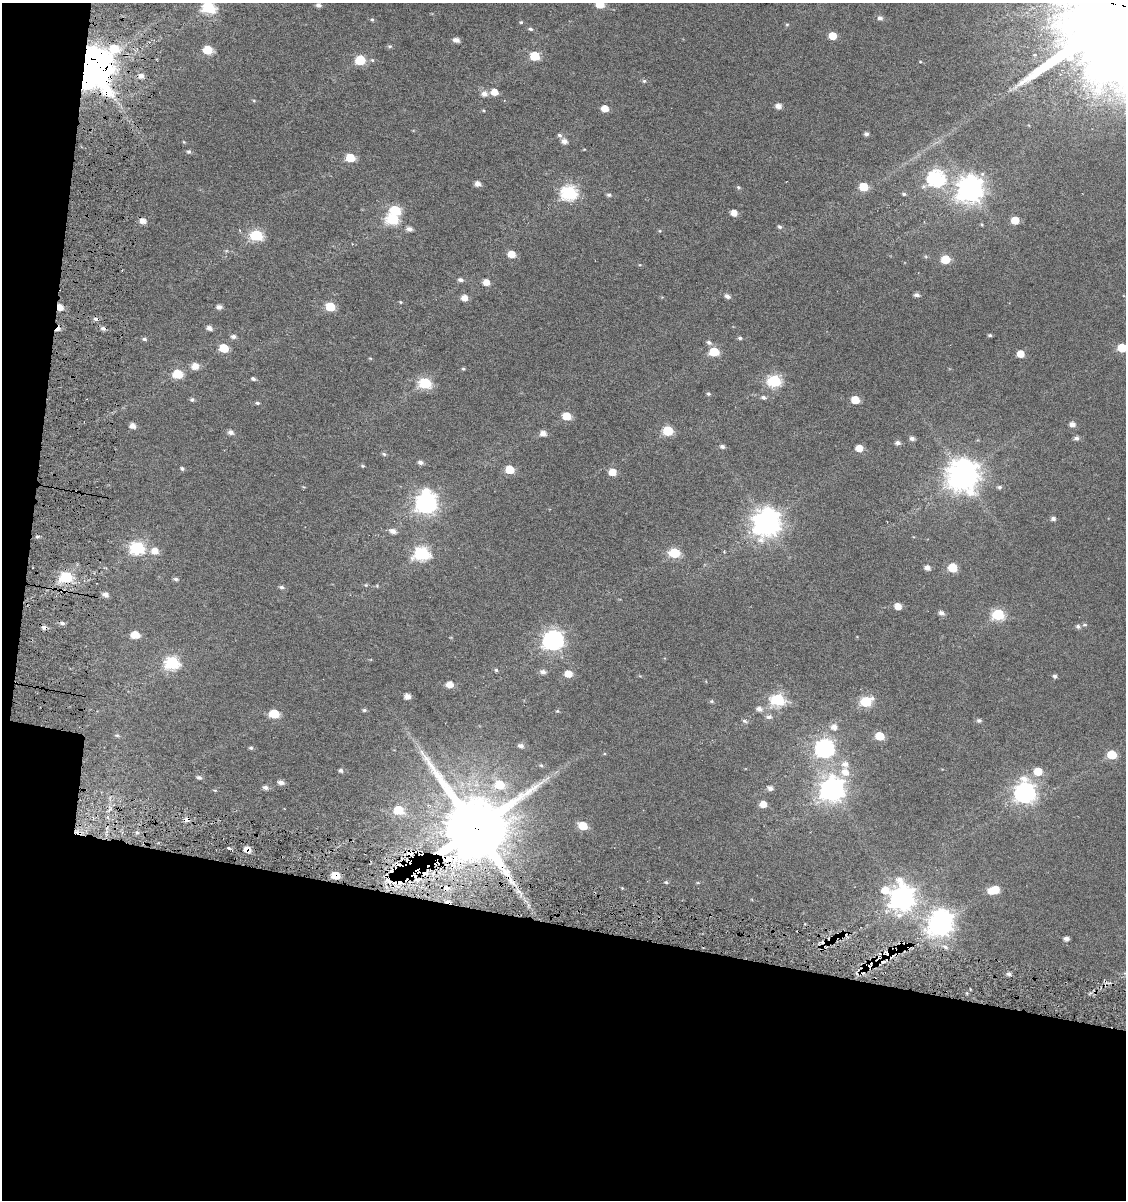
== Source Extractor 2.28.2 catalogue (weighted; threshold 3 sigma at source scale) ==
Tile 3 of 2 x 2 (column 1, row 2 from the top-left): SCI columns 245-1368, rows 111-1308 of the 2705 x 2632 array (HDU 1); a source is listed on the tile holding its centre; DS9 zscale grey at full resolution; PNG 1128 x 1202 px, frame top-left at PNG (2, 3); no overlay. Shown black and unused: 26% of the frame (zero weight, under 6 of 11 exposures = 16% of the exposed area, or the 3 px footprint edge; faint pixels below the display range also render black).
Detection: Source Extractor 2.28.2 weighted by HDU 2 'WHT'; one run over the whole footprint, this tile lists its part. Background 0.044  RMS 0.025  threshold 0.102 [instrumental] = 3 sigma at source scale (4.09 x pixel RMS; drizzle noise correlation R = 1.36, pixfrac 0.8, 0.0396/0.0396 arcsec/px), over >= 5 px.
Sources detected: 205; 2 inside a brighter object's white glare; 13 cosmic-ray / hot-pixel residue — not listed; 5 inside a brighter listed object's ellipse — not listed separately; the other 185 listed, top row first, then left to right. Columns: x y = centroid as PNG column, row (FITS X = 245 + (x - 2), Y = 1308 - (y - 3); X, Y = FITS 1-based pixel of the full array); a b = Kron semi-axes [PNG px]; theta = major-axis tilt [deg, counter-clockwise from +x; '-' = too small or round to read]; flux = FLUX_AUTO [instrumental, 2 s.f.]
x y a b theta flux
600 4 6 5 - 57
319 5 5 4 - 7.3
209 7 7 6 - 220
880 18 6 5 - 7.7
372 20 5 4 - 3.1
521 22 5 4 - 2.9
787 24 6 4 1 2.3
531 29 6 5 - 4.7
833 36 5 5 - 38
456 40 6 4 -7 13
390 46 6 5 - 3.7
208 50 6 5 - 72
535 56 6 5 - 84
360 60 6 6 - 130
372 60 5 5 - 3.7
920 62 5 3 - 2.1
93 67 13 11 -83 9200
141 76 6 5 - 13
644 81 5 5 - 3.7
494 92 6 5 - 29
484 94 7 6 - 13
778 106 5 5 - 15
605 108 6 5 - 26
866 134 5 4 - 6.4
559 135 6 5 - 5.5
564 141 7 6 - 12
184 142 5 3 - 2.2
189 152 6 5 - 4.6
350 158 6 5 - 67
936 178 7 7 - 660
478 184 5 5 - 15
738 187 6 5 - 3.7
863 187 6 5 - 64
970 189 9 9 - 2500
570 193 7 7 - 430
904 194 6 4 -1 3.9
609 195 6 5 - 4.6
395 210 7 5 -17 100
734 213 5 5 - 20
393 219 7 6 - 190
1015 220 5 5 - 38
143 221 5 5 - 19
981 224 5 3 - 2.2
780 227 6 5 - 4.7
409 229 6 5 - 10
660 231 5 3 - 2
257 235 7 6 - 170
226 251 6 4 18 2.9
511 254 6 5 - 34
946 259 6 5 - 57
460 280 6 5 - 6.8
486 282 6 5 - 22
917 295 5 4 - 8.8
727 296 6 5 - 10
464 298 5 5 - 22
400 302 4 4 - 2.3
60 307 6 5 - 21
219 307 6 5 - 9.7
330 307 6 5 - 84
209 328 5 4 - 12
990 335 4 3 - 3.8
233 337 7 5 -2 6.6
740 338 6 4 -1 4.5
144 339 7 4 -10 4.6
709 342 7 5 -25 7.3
224 348 6 5 - 74
1122 348 6 5 - 64
714 352 6 6 - 84
1020 354 5 5 - 31
370 358 5 3 - 2.1
195 366 7 6 - 22
463 369 5 4 - 3.1
178 374 6 6 - 82
253 379 5 4 - 5.3
775 381 7 6 - 280
425 383 7 6 - 200
708 394 5 5 - 3.8
763 397 7 5 -8 6.4
192 400 5 5 - 4.4
855 400 6 5 - 44
257 403 5 4 - 4
567 416 6 5 - 57
1072 424 5 5 - 14
133 426 5 5 - 15
668 431 6 6 - 120
231 432 6 5 - 10
543 433 6 6 - 15
912 438 6 5 - 8.6
1076 438 5 5 - 8.1
897 443 6 5 - 8
722 446 6 5 - 6.4
859 448 5 5 - 30
384 454 6 4 -19 4.1
420 462 6 5 - 8.4
362 466 5 4 - 2.9
182 468 5 5 - 4.1
510 469 6 5 - 64
612 472 7 6 - 28
963 475 10 10 - 3900
999 487 6 5 - 4.7
427 503 9 8 - 1200
1053 519 5 5 - 7.3
767 522 9 9 - 2800
393 531 9 6 -17 12
37 536 7 3 8 3.8
138 547 8 7 - 270
155 551 7 6 - 25
423 553 8 7 - 330
674 553 6 5 - 140
927 568 6 5 - 13
952 568 6 5 - 79
67 577 7 6 - 190
176 579 7 5 -10 4.9
366 585 5 4 - 2.6
282 587 6 5 - 5.3
105 594 6 5 - 13
898 606 5 5 - 23
941 613 6 5 - 10
998 614 6 6 - 240
62 623 8 5 -9 5.9
1085 625 7 4 0 3.4
1078 626 6 5 - 6.2
135 635 6 5 - 39
553 640 8 7 - 1100
172 663 8 7 - 270
496 670 4 4 - 3.3
543 672 7 6 - 9.7
568 674 6 5 - 32
1055 676 5 4 - 5.5
450 685 5 5 - 25
407 696 6 5 - 15
778 699 7 6 - 290
712 701 6 5 - 3.5
866 701 7 6 - 140
759 709 8 6 -16 11
364 710 6 5 - 4.1
557 711 5 5 - 2.8
274 714 7 6 - 76
769 717 8 6 5 7.9
979 720 6 5 - 5.9
744 721 7 4 -27 4.7
834 727 7 7 - 15
117 735 6 4 -8 3.6
880 736 6 5 - 60
521 746 7 5 -16 9.2
251 748 5 4 - 3.9
825 748 8 7 - 820
1112 755 6 5 - 79
541 765 5 4 - 3.3
341 770 5 5 - 5.4
1038 771 6 6 - 50
845 772 9 8 - 24
199 777 6 5 - 5.8
281 782 6 5 - 12
500 785 8 7 - 66
265 787 7 5 -8 7.7
770 788 6 5 - 8.9
832 789 9 8 - 1900
215 790 5 4 - 2.6
1025 793 9 8 - 1200
763 804 5 5 - 25
399 810 6 6 - 76
187 820 5 5 - 12
583 826 6 5 - 56
476 829 19 18 - 23000
137 832 5 5 - 4.6
79 833 7 4 -14 8.7
228 848 4 3 - 3.3
247 849 7 6 - 17
410 853 9 8 - 21
335 875 6 6 - 39
666 882 5 4 - 2.9
995 889 6 6 - 42
885 890 10 8 -19 32
902 898 10 9 - 2100
940 924 9 8 - 1700
844 934 10 6 18 11
1066 938 5 4 - 11
823 943 10 7 -2 13
907 946 11 8 56 16
945 947 9 5 -36 8.6
891 954 15 9 -86 21
868 966 18 8 32 47
1009 974 6 4 -24 6.9
1105 981 7 4 -40 7.3
Overlapping masked pixels (flux is a lower limit): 15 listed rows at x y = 93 67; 60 307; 67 577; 187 820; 476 829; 79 833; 247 849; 410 853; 335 875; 844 934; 823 943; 907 946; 891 954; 868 966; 1105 981
Isophote crosses this tile's border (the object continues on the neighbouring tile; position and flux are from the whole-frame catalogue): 3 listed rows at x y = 600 4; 209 7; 1122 348